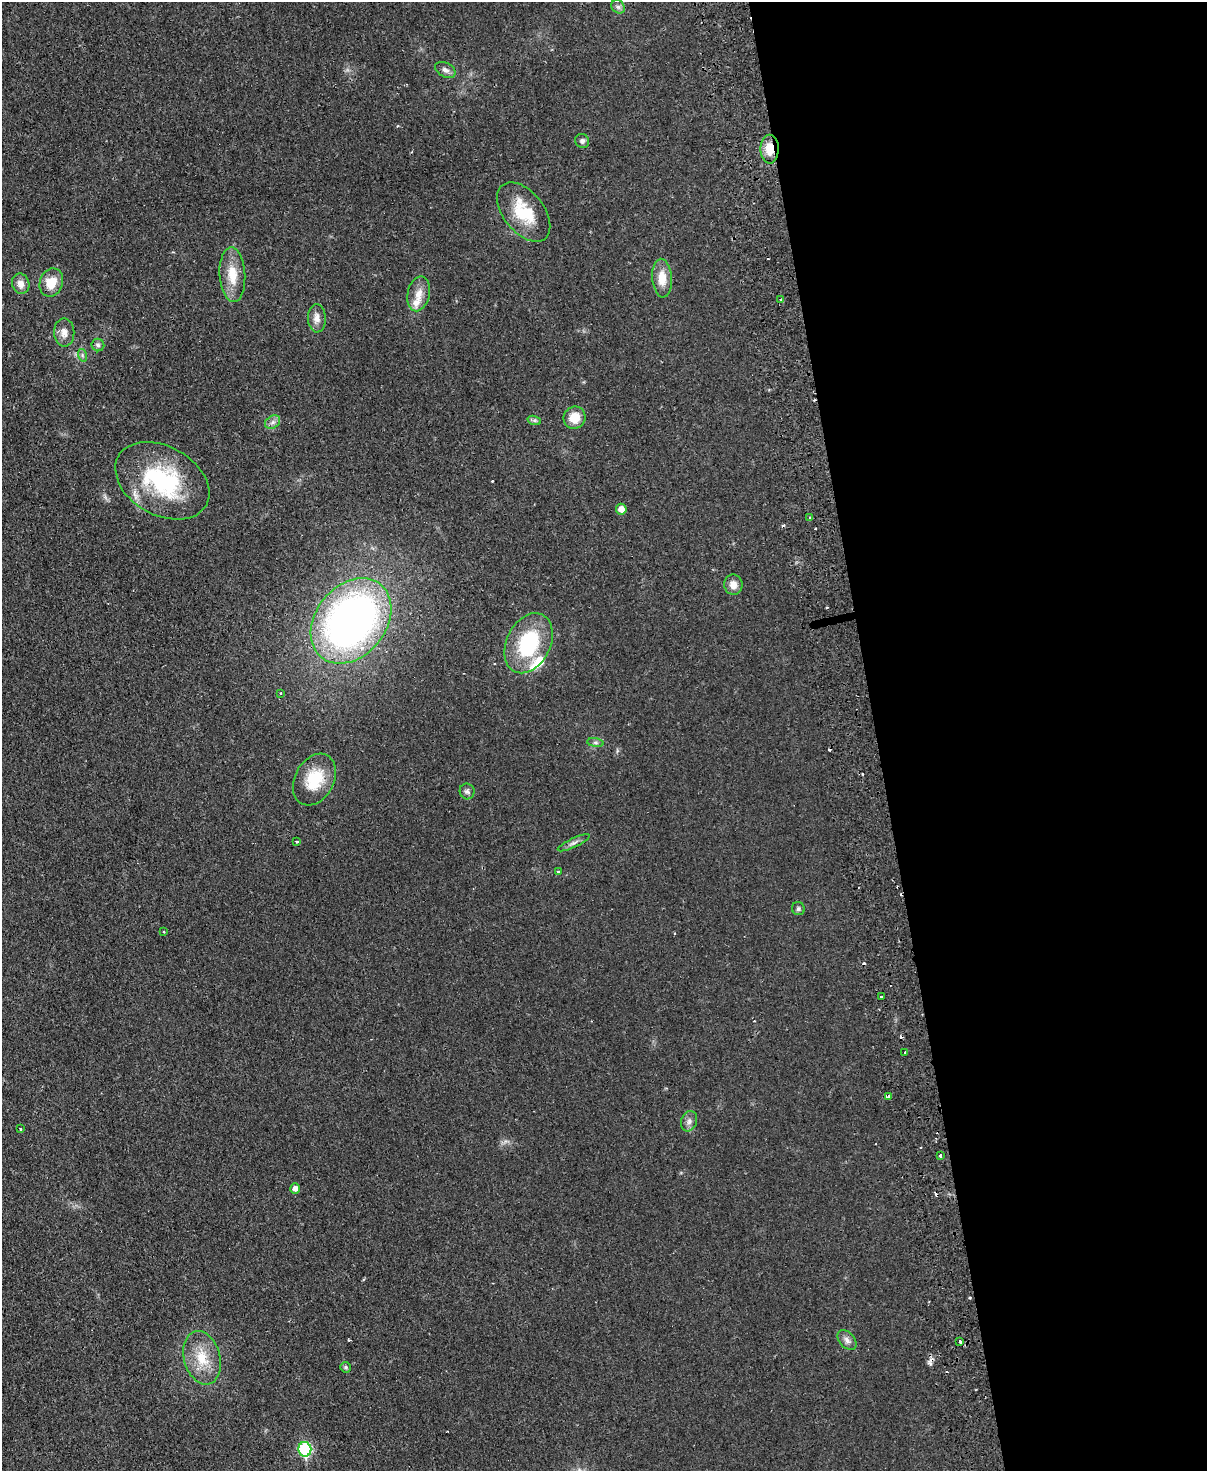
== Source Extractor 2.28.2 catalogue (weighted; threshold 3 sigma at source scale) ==
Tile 8 of 4 x 3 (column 4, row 2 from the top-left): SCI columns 3676-4880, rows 1732-3200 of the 4937 x 4824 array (HDU 1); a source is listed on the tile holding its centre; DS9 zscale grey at full resolution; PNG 1209 x 1473 px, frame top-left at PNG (2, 2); each listed source drawn as its Kron ellipse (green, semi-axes under 4 px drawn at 4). Shown black and unused: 27% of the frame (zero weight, under 2 of 3 exposures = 3% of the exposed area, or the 3 px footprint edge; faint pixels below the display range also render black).
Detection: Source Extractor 2.28.2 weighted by HDU 2 'WHT'; one run over the whole footprint, this tile lists its part. Background 0.0361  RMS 0.005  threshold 0.0226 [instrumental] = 3 sigma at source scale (4.5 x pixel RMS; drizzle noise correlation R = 1.50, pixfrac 1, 0.05/0.05 arcsec/px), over >= 5 px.
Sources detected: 59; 12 cosmic-ray / hot-pixel residue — neither listed nor drawn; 2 inside a brighter listed object's ellipse — not listed separately; the other 45 listed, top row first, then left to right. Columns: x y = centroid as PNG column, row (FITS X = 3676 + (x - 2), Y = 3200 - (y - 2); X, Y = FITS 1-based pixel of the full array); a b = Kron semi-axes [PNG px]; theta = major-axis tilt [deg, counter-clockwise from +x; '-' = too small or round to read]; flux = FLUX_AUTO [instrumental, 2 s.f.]
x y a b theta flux
618 7 7 6 - 1.4
445 70 11 7 -28 2.1
582 141 7 6 - 1.4
770 149 14 9 89 8.1
524 212 34 20 -52 20
232 275 27 13 -87 11
662 278 19 10 -86 7.5
51 282 14 11 70 9.1
21 284 10 8 -72 3.7
419 294 18 11 77 5.8
781 300 4 3 - 0.68
317 318 14 9 -87 3.5
64 332 14 10 -89 3.8
98 345 6 6 - 1.1
82 355 6 4 -72 0.84
574 418 11 11 - 8.4
534 420 7 4 -18 0.95
273 422 8 6 35 1.8
162 481 50 34 -29 57
621 509 5 5 - 3.9
810 517 3 3 - 1.5
733 585 10 9 - 4
351 621 47 35 51 250
529 643 32 22 64 37
281 693 3 2 - 0.54
595 743 8 4 -9 1.1
314 780 27 19 62 18
467 791 8 7 - 1.4
297 841 3 3 - 0.76
574 843 17 4 25 2
558 872 3 3 - 1.1
798 909 6 6 - 1.2
164 932 3 2 - 0.54
881 996 3 3 - 0.9
905 1053 3 2 - 0.7
888 1096 3 3 - 3.6
689 1121 10 8 71 2.2
20 1129 3 3 - 1
940 1156 3 3 - 1.1
295 1189 5 5 - 2.4
847 1340 11 7 -49 2.3
960 1342 3 3 - 1.6
202 1358 27 18 -75 14
346 1367 5 5 - 0.79
305 1449 7 6 - 43
Overlapping masked pixels (flux is a lower limit): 1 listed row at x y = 770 149